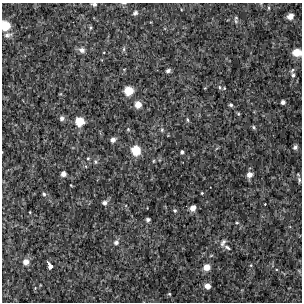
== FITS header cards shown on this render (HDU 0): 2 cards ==
NAXIS1  =                  300 / Width of image
NAXIS2  =                  300 / Height of image

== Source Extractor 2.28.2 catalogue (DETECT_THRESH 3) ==
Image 300 x 300 px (HDU 0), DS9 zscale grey, 1 PNG px = 1 image px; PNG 304 x 304 px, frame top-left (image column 1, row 300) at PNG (2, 3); no overlay
Background 4140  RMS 120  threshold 370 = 3 sigma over >= 5 px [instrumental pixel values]
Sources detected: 54; all 54 listed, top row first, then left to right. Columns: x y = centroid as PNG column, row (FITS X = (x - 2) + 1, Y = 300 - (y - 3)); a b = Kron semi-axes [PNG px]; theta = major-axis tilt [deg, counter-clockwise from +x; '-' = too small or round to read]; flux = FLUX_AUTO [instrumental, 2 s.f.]
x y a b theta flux
124 3 6 3 -7 10000
94 4 5 4 - 21000
269 8 5 3 - 10000
135 13 6 4 43 19000
290 16 5 5 - 76000
236 21 7 5 -76 16000
5 26 7 6 - 220000
90 27 5 4 - 11000
7 35 10 6 11 30000
124 49 6 4 89 13000
82 50 6 5 - 42000
297 52 7 6 - 150000
292 70 8 5 47 15000
168 71 4 4 - 23000
293 75 5 5 - 19000
219 87 5 3 - 10000
128 91 6 6 - 190000
283 102 4 4 - 30000
138 104 5 5 - 96000
231 105 4 4 - 16000
62 118 6 5 - 26000
187 120 6 3 -81 11000
80 122 6 6 - 210000
254 127 6 4 -50 12000
128 129 4 4 - 7600
162 130 6 5 - 13000
113 139 5 5 - 39000
295 147 5 4 - 22000
136 151 7 7 - 230000
182 152 4 4 - 16000
88 158 4 4 - 8400
95 162 6 4 -71 12000
63 174 4 4 - 47000
249 175 6 6 - 54000
299 180 7 4 -81 16000
71 185 3 2 - 5800
202 193 3 3 - 6600
44 194 5 4 - 14000
104 203 6 5 - 26000
265 204 2 2 - 6600
193 208 6 5 - 58000
175 210 5 5 - 13000
30 212 3 2 - 6100
148 219 4 3 - 18000
237 223 4 4 - 9500
116 242 6 6 - 22000
223 242 10 5 57 25000
227 247 9 4 -34 19000
26 262 6 5 - 60000
251 265 5 3 - 7700
50 266 7 4 -59 55000
207 267 6 5 - 98000
207 286 5 4 - 62000
169 294 4 3 - 8300
At the frame edge (FLAGS 8, measured only in part): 4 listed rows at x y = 124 3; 94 4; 5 26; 297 52